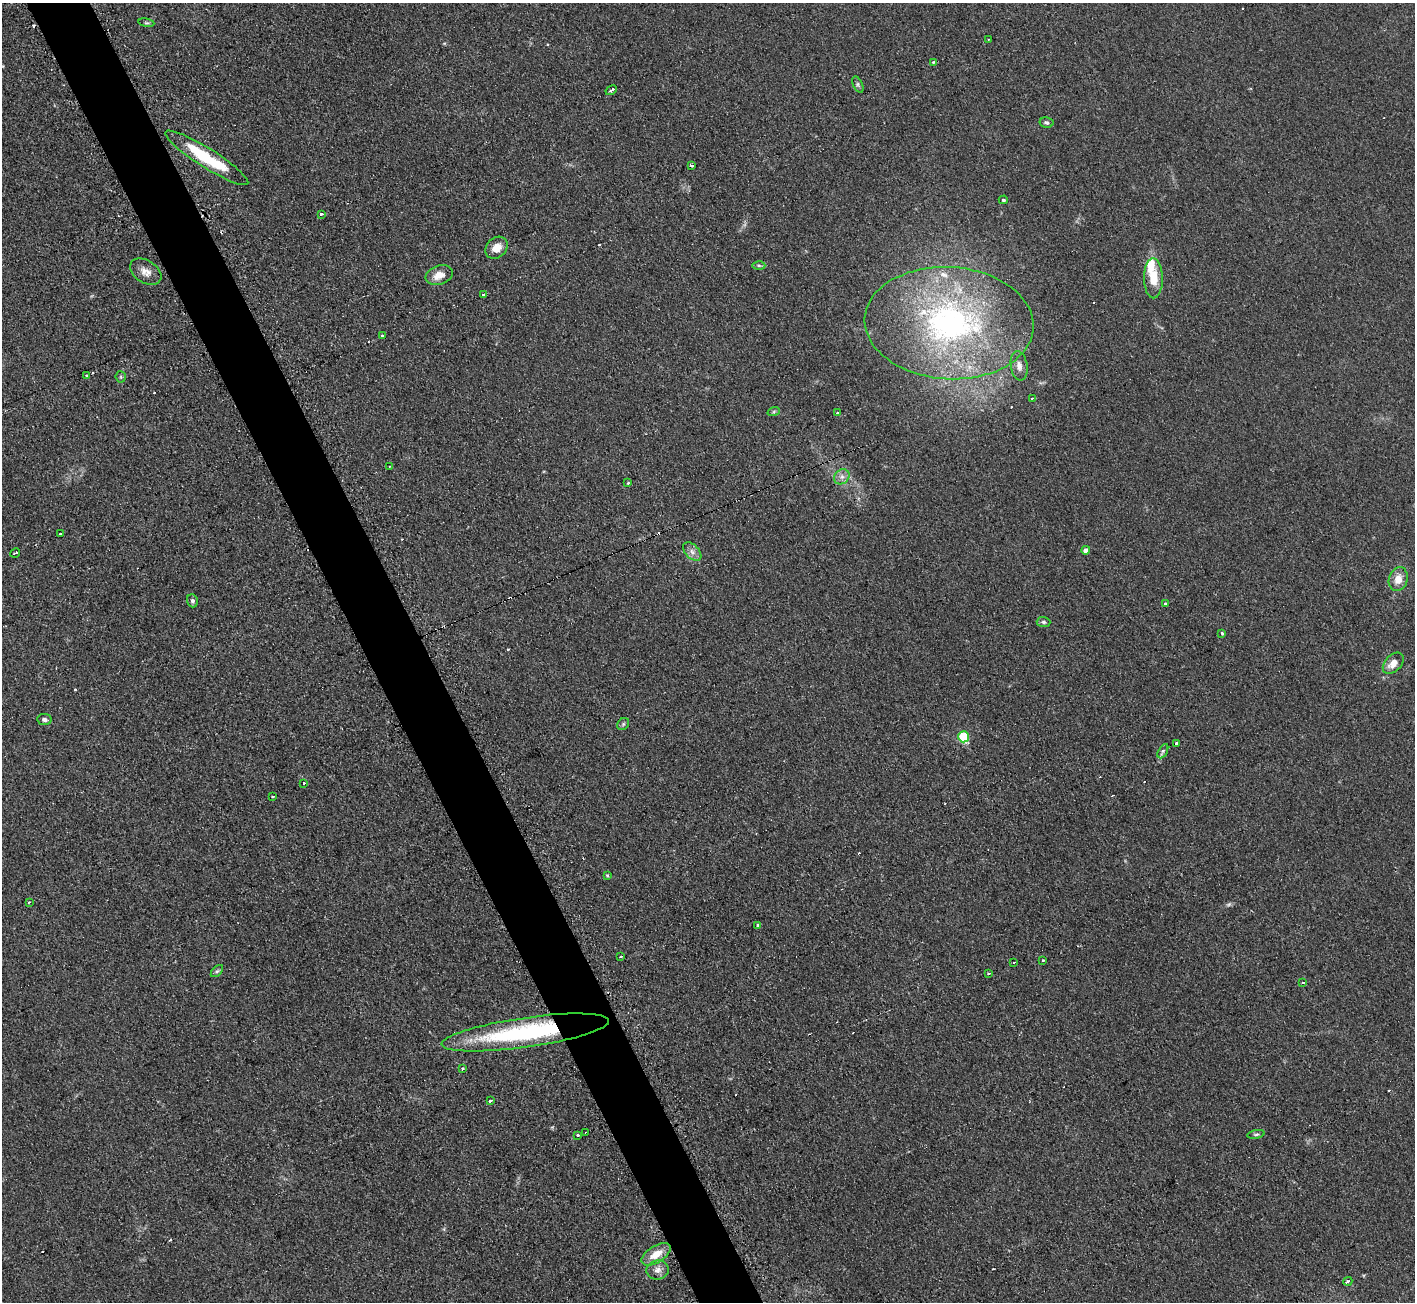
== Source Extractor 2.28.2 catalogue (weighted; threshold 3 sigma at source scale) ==
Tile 11 of 4 x 4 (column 3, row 3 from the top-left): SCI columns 2832-4244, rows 1455-2754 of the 5674 x 5646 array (HDU 1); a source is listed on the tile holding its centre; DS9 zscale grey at full resolution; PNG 1417 x 1304 px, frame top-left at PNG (2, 3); each listed source drawn as its Kron ellipse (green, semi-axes under 4 px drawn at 4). Shown black and unused: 4% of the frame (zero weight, under 2 of 3 exposures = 2% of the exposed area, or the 3 px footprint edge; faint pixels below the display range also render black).
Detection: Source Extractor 2.28.2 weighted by HDU 2 'WHT'; one run over the whole footprint, this tile lists its part. Background 0.123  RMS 0.012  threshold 0.0526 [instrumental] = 3 sigma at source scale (4.5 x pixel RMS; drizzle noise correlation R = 1.50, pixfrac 1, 0.05/0.05 arcsec/px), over >= 5 px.
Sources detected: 84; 1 too faint to see at this stretch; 18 cosmic-ray / hot-pixel residue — neither listed nor drawn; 3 inside a brighter listed object's ellipse — not listed separately; the other 62 listed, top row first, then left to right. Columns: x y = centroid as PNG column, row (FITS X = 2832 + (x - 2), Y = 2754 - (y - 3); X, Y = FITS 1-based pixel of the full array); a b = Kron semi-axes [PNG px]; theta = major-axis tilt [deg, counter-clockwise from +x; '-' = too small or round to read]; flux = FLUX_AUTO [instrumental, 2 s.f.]
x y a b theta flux
146 23 8 4 -9 2
989 39 2 2 - 1.2
933 62 3 3 - 1.4
858 84 8 4 -64 2.3
611 90 6 3 29 6.3
1047 122 7 5 -12 2.6
207 158 48 9 -32 65
692 166 3 3 - 29
1003 200 4 4 - 2.1
321 214 3 3 - 3.7
496 248 12 9 44 13
759 265 6 4 -1 2
146 272 17 11 -33 10
439 275 14 9 19 14
1153 278 20 9 -90 22
483 294 3 3 - 4.6
949 323 84 56 -3 320
382 336 3 2 - 2.1
1019 366 15 8 -81 7.8
87 376 4 3 - 6.7
121 377 5 5 - 1.9
1032 398 3 2 - 1
774 411 6 4 20 1.7
837 413 3 3 - 12
390 466 3 2 - 2.3
842 477 8 7 - 5.5
628 483 3 3 - 1.3
60 534 3 2 - 2.2
1086 550 4 4 - 8.9
692 552 11 6 -46 5.9
15 553 5 3 - 2.9
1398 579 12 9 74 14
192 601 6 5 - 2.8
1166 604 3 3 - 5.9
1043 622 7 5 -3 2.5
1222 633 4 3 - 1.3
1393 663 12 8 46 12
44 719 7 5 -9 3.6
623 724 6 5 - 2
963 737 5 5 - 76
1176 744 3 3 - 4
1163 751 8 4 61 2.5
304 783 3 3 - 4.1
273 797 3 2 - 2
607 875 4 3 - 1.5
29 902 3 3 - 1.6
758 925 3 3 - 2.6
621 957 3 3 - 2.6
1043 961 3 3 - 2.2
1014 962 3 2 - 0.91
217 971 7 4 44 2.2
988 973 3 2 - 2.1
1303 983 3 3 - 3.7
525 1032 84 15 8 180
462 1069 3 3 - 4.6
490 1101 3 3 - 11
585 1132 3 2 - 1
1256 1134 8 4 11 2.1
578 1135 3 2 - 2.6
656 1254 16 8 33 19
657 1270 11 9 6 7.5
1348 1281 4 3 - 8.3
Overlapping masked pixels (flux is a lower limit): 1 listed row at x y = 525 1032